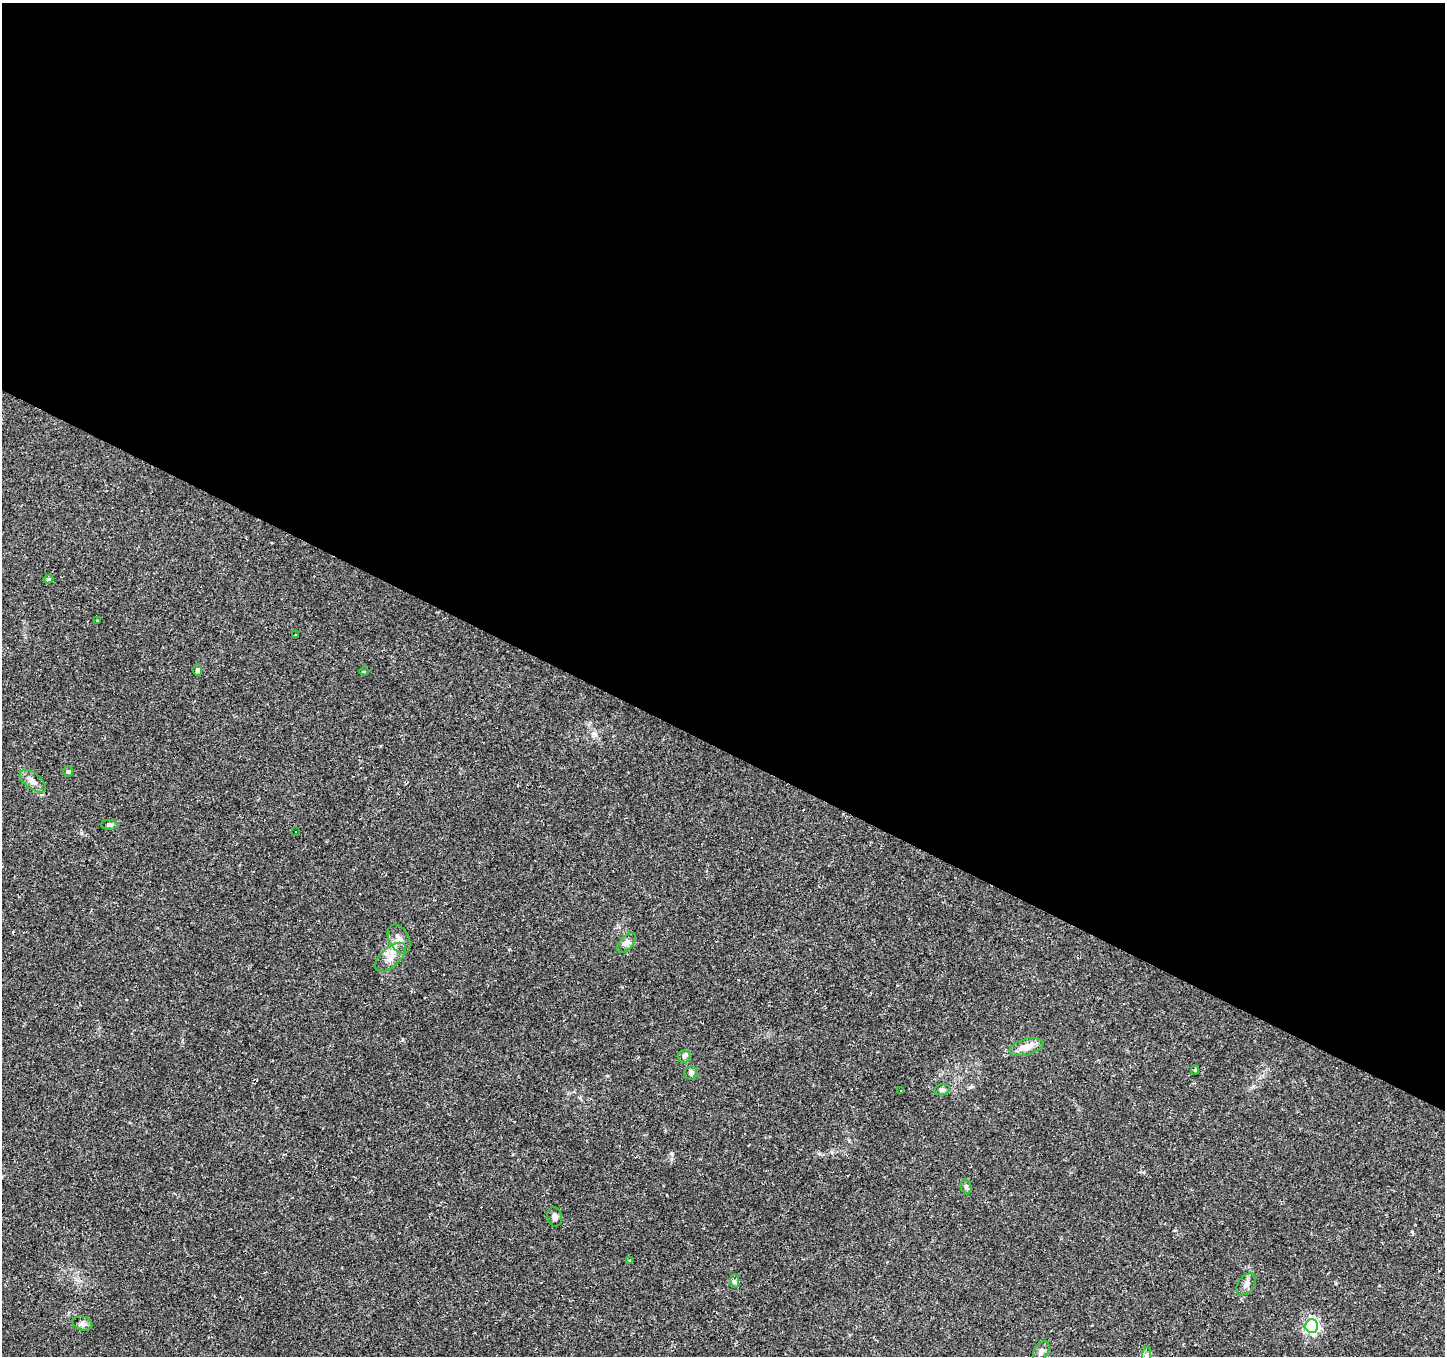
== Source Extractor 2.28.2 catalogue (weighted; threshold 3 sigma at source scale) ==
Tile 3 of 4 x 4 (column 3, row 1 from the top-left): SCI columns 2888-4330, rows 4256-5609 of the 5776 x 5869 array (HDU 1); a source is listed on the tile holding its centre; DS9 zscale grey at full resolution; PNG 1447 x 1358 px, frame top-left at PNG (2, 3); each listed source drawn as its Kron ellipse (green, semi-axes under 4 px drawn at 4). Shown black and unused: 55% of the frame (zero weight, under 2 of 3 exposures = <1% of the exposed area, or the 3 px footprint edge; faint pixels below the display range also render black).
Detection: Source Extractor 2.28.2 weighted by HDU 2 'WHT'; one run over the whole footprint, this tile lists its part. Background 0.0537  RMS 0.0043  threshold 0.0192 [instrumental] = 3 sigma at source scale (4.5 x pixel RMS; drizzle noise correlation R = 1.50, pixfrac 1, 0.0396/0.0396 arcsec/px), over >= 5 px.
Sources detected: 45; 18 cosmic-ray / hot-pixel residue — neither listed nor drawn; the other 27 listed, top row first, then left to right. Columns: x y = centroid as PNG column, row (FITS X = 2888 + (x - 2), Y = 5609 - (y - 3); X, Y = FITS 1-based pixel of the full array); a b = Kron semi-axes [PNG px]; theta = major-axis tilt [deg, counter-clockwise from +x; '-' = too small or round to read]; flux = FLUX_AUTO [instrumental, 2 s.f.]
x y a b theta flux
48 579 5 4 - 0.56
97 620 3 2 - 0.43
295 635 2 2 - 0.31
197 670 6 5 - 1.2
364 672 4 3 - 0.32
68 772 5 5 - 0.69
33 781 15 7 -38 2.7
109 825 8 5 -1 1
296 832 3 2 - 0.31
399 939 16 10 -62 3.4
626 943 12 6 49 1.7
391 957 18 9 42 4.8
1026 1047 17 8 16 4.6
684 1056 6 6 - 0.93
1195 1070 4 4 - 0.57
691 1073 6 6 - 1.3
942 1090 8 5 10 1
901 1091 3 3 - 0.9
966 1187 8 5 -78 0.96
554 1217 10 7 -76 1.6
630 1260 3 3 - 0.86
735 1281 7 4 90 0.85
1246 1284 12 7 53 2
82 1324 10 6 -16 1.5
1312 1326 6 6 - 84
1041 1351 11 7 59 1.7
1147 1356 9 4 82 1.3
Isophote crosses this tile's border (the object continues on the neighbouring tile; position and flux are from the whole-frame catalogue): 1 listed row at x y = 1147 1356